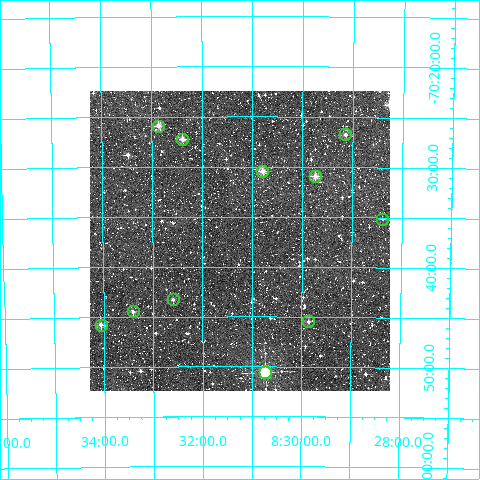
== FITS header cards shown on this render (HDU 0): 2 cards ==
NAXIS1  =                  300
NAXIS2  =                  300

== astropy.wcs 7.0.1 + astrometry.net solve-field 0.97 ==
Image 300 x 300 px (HDU 0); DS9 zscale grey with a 90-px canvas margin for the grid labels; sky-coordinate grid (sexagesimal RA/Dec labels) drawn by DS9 from the SOLVED WCS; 11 Tycho-2 reference stars matched to detected sources circled (green)
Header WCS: RA---TAN/DEC--TAN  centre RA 08:31:15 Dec -70:37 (127.81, -70.62 deg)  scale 6 arcsec/px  FOV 30.0' x 30.0'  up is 0 deg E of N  parity normal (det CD < 0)
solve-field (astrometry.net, Tycho-2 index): VERIFIED the header's WCS against the Tycho-2 star catalogue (verified at 2 index scales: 7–11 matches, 0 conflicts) and refined it, rather than solving blind
Solved WCS: RA---TAN-SIP/DEC--TAN-SIP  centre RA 08:31:15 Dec -70:37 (127.81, -70.62 deg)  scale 6 arcsec/px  FOV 30.0' x 30.0'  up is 0 deg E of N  parity normal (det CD < 0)
The solver's refit moves the header's centre by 0.95 arcsec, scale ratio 0.9999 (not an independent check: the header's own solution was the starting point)
Tycho-2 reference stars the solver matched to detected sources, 11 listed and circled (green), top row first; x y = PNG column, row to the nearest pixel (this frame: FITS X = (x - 90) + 1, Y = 300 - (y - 91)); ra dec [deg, ICRS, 3 dp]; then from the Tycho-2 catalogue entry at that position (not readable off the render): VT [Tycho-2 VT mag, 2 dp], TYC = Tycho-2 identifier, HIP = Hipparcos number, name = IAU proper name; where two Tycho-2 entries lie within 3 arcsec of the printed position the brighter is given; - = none
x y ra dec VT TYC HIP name
158 126 128.217 -70.431 9.71 9198-1780-1 - -
345 134 127.285 -70.446 10.86 9198-1194-1 - -
182 139 128.097 -70.454 10.23 9198-1924-1 - -
262 171 127.698 -70.507 10.43 9198-1990-1 - -
315 176 127.436 -70.515 9.77 9198-1202-1 - -
382 219 127.096 -70.586 11.80 9198-1314-1 - -
173 299 128.150 -70.721 11.36 9198-1562-1 - -
133 311 128.352 -70.741 10.85 9198-1130-1 - -
308 321 127.464 -70.758 11.10 9198-2188-1 - -
101 325 128.515 -70.762 10.57 9198-2062-1 - -
265 372 127.682 -70.843 7.73 9198-1024-1 41740 -